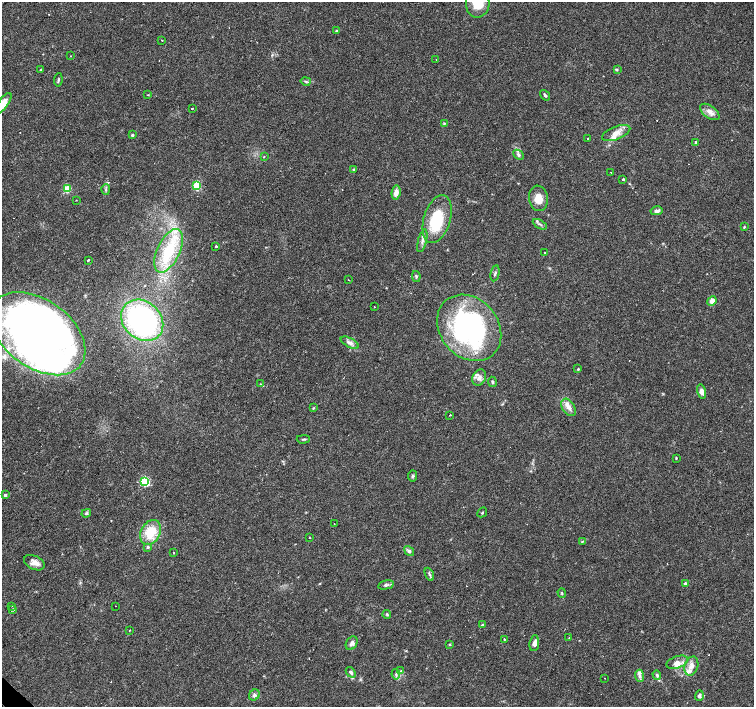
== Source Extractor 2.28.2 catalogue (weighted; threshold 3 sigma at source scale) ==
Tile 7 of 4 x 4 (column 3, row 2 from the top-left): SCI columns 3011-4514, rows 2976-4384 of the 6022 x 6015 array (HDU 1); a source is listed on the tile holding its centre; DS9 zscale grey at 2 x 2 block average (1 PNG px = mean of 2 x 2 image px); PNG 756 x 709 px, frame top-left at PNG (2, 2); each listed source drawn as its Kron ellipse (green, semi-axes under 4 px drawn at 4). Shown black and unused: <1% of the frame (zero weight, under 3 of 4 exposures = <1% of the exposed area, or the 3 px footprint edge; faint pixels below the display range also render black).
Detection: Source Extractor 2.28.2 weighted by HDU 2 'WHT'; one run over the whole footprint, this tile lists its part. Background 0.0253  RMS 0.0033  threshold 0.0148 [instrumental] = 3 sigma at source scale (4.5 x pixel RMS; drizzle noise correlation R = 1.50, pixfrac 1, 0.0396/0.0396 arcsec/px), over >= 5 px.
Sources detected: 116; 3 inside a brighter object's white glare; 11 cosmic-ray / hot-pixel residue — neither listed nor drawn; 6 inside a brighter listed object's ellipse — not listed separately; the other 96 listed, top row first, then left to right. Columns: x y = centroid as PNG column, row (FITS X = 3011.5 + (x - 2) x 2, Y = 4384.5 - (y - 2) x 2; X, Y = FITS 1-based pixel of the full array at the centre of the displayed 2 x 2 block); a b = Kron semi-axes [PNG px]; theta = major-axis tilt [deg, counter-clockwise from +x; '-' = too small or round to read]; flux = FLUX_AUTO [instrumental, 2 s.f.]
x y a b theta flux
478 3 14 12 87 21
337 31 3 3 - 0.93
162 41 2 2 - 0.8
71 56 2 2 - 1.5
436 59 2 2 - 2.4
41 70 3 2 - 0.86
617 70 3 3 - 0.78
58 80 7 2 83 1
306 81 5 2 - 0.88
148 95 3 2 - 0.38
545 95 6 3 -53 1.4
3 104 12 5 54 12
192 108 2 2 - 2.8
710 112 11 6 -36 4.6
444 123 4 2 - 0.63
616 133 15 6 21 6.6
132 135 2 2 - 2
587 138 2 2 - 0.41
696 142 4 3 - 0.83
519 155 6 4 -45 1.8
264 156 3 2 - 0.45
354 169 4 2 - 0.76
611 172 2 2 - 1.8
623 179 2 2 - 4.9
197 186 3 3 - 47
67 189 3 3 - 34
106 189 5 3 - 1.3
396 192 7 4 81 5.4
538 198 13 9 -80 8.6
76 200 2 2 - 0.42
656 211 6 3 11 2.4
437 219 25 13 73 41
540 224 8 3 -29 1.5
744 227 3 2 - 0.62
422 241 12 3 76 2.7
216 246 2 2 - 9.6
169 251 23 11 65 35
545 253 2 2 - 2.1
88 260 2 2 - 10
495 273 8 3 78 1.4
416 276 5 3 - 1.1
349 280 2 2 - 0.3
712 301 5 4 - 4.7
374 306 2 2 - 0.54
142 320 23 18 -43 170
469 328 36 29 -50 160
38 334 53 33 -36 600
350 343 10 4 -28 3.7
578 369 2 2 - 0.63
479 377 8 6 61 4.1
492 382 5 3 - 1.1
261 384 3 2 - 0.62
702 392 7 4 -78 3.9
569 407 9 6 -58 4.4
313 408 3 2 - 0.61
450 415 2 2 - 1.8
303 439 6 3 2 1.1
676 458 3 2 - 0.56
413 476 5 4 - 1.2
145 481 3 3 - 69
5 495 3 2 - 1.9
482 512 5 2 - 0.71
86 513 5 3 - 1
334 523 2 2 - 1.1
150 532 13 9 61 20
309 537 2 2 - 0.37
582 541 4 2 - 0.68
148 547 4 3 - 1
409 551 5 4 - 1.9
174 553 2 2 - 1
34 563 11 6 -26 5.4
429 574 7 3 -66 1.4
685 583 2 2 - 2.3
386 585 8 3 12 1.8
562 593 5 2 - 0.8
12 606 2 2 - 0.34
116 606 2 2 - 1
13 610 4 3 - 0.88
387 614 4 3 - 1
482 625 2 2 - 7.1
130 630 2 2 - 0.58
569 638 3 2 - 0.42
504 639 3 2 - 0.44
352 643 7 5 59 3.1
534 643 8 4 83 4.1
450 645 3 2 - 0.5
677 662 11 6 19 4.7
691 666 10 6 74 4.9
401 671 3 3 - 1
351 672 6 4 -51 1.7
396 674 5 3 - 1.2
657 675 5 3 - 1.8
639 676 6 4 -86 2.7
605 678 2 2 - 0.42
254 695 6 5 - 1.8
699 695 5 4 - 2.6
Isophote crosses this tile's border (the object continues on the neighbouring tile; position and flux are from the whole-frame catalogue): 2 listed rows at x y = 478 3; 3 104
Diffuse or blended objects may show on this block-average render without a row.